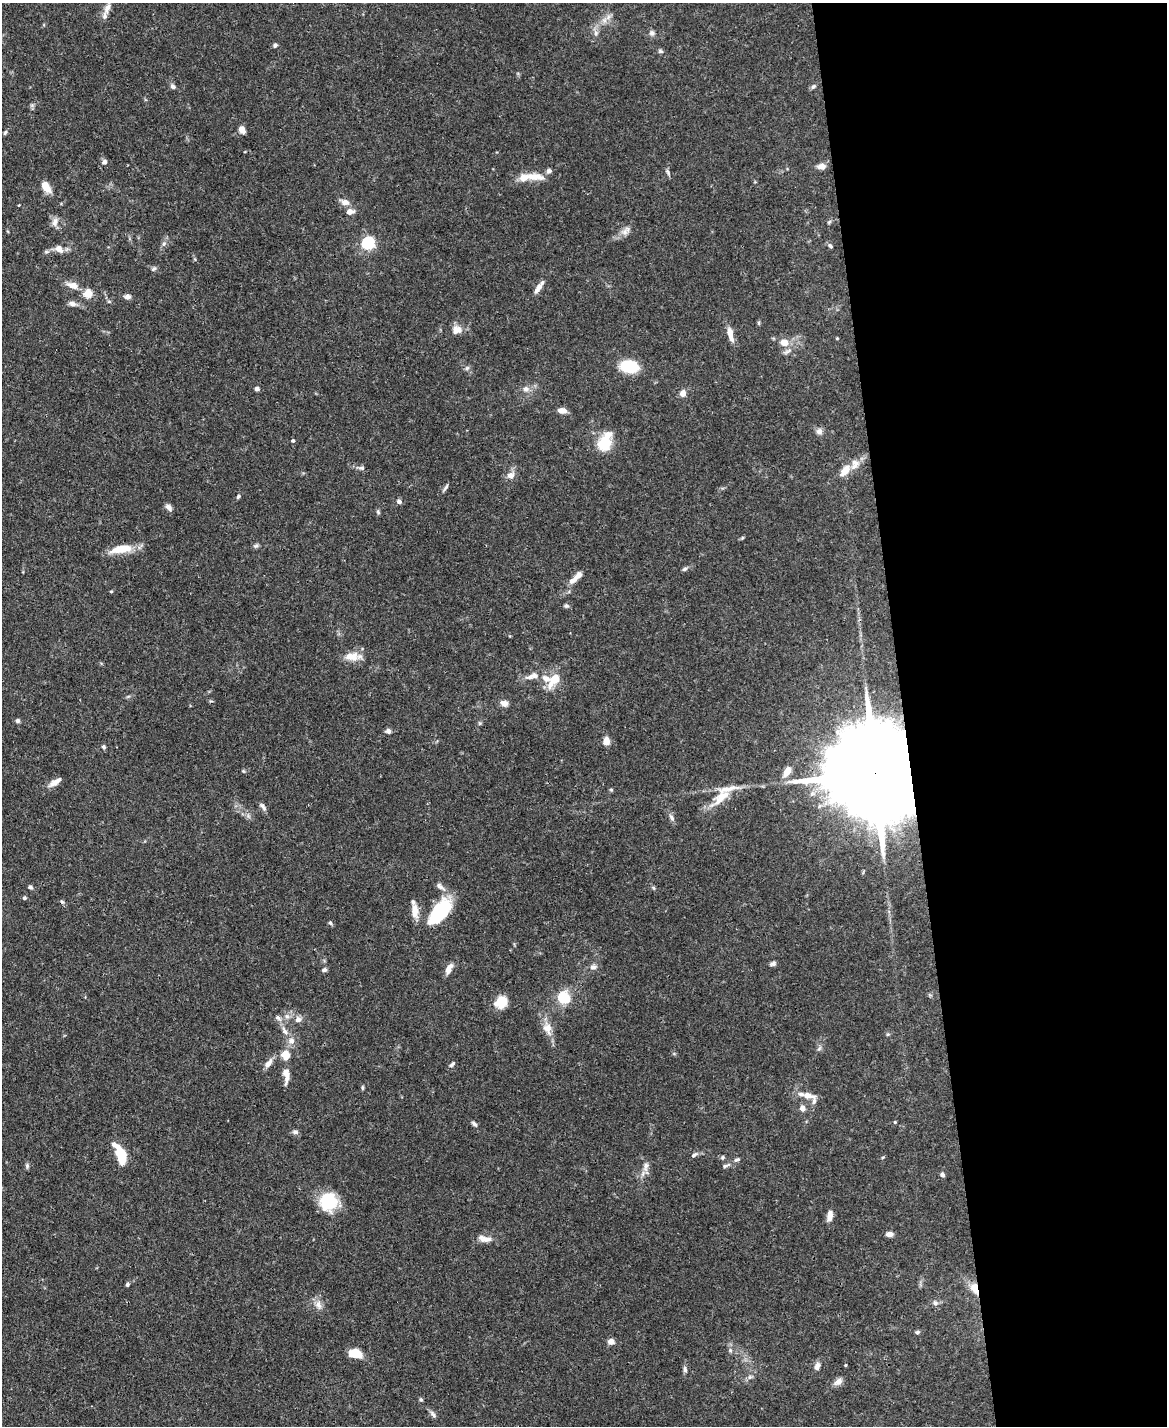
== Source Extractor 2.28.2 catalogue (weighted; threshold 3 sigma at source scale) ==
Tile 8 of 4 x 3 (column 4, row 2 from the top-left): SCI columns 3499-4663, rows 1666-3089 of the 4666 x 4644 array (HDU 1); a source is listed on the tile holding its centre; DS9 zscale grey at full resolution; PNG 1169 x 1428 px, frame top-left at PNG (2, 3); no overlay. Shown black and unused: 23% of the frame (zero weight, under 3 of 4 exposures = <1% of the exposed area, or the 3 px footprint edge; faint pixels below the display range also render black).
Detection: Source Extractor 2.28.2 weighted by HDU 2 'WHT'; one run over the whole footprint, this tile lists its part. Background 0.0889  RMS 0.0036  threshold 0.0163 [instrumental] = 3 sigma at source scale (4.5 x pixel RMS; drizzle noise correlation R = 1.50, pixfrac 1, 0.05/0.05 arcsec/px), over >= 5 px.
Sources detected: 143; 10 inside a brighter listed object's ellipse — not listed separately; the other 133 listed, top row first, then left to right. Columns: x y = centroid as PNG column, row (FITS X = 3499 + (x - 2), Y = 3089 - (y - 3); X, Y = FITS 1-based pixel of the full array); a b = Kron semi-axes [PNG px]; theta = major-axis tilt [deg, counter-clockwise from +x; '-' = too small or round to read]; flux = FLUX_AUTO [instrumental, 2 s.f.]
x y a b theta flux
107 8 19 7 66 3.2
604 20 11 6 70 1.9
596 33 6 6 - 1
652 33 7 7 - 1.2
275 45 5 5 - 0.79
660 51 7 5 -16 0.67
173 86 8 6 -36 1.1
813 86 7 5 48 0.82
242 130 8 6 -59 2.1
5 132 7 4 63 0.57
104 162 7 6 - 1.3
821 166 10 7 -2 2.3
668 172 10 4 -60 0.77
535 177 29 10 -7 5.5
46 187 11 6 -55 5.4
345 202 12 7 -17 2.2
350 212 8 6 15 2.3
55 222 13 8 80 2.1
829 222 6 5 - 0.54
625 232 12 8 46 2.1
164 243 6 4 19 0.65
368 243 6 6 - 63
830 246 7 5 -52 0.76
59 249 11 8 -35 2.6
154 269 8 5 39 0.77
73 285 14 8 -15 3.4
538 288 14 6 55 2.4
88 293 5 5 - 10
127 297 7 6 - 1.6
109 302 6 4 0 0.46
72 304 12 6 -14 1.6
759 323 6 4 -72 0.45
457 330 14 11 26 3
730 334 17 6 -77 3.8
837 338 3 3 - 0.34
785 342 9 7 -11 3.9
629 366 15 10 -7 16
467 368 6 5 - 0.67
257 389 5 5 - 1.1
526 389 9 8 - 1.7
683 393 6 5 - 3
562 410 9 6 -3 2.6
819 431 9 8 - 1.6
293 441 4 4 - 0.64
604 443 13 12 - 12
361 468 8 5 2 0.93
845 470 15 8 52 4.5
510 475 9 7 17 2.3
446 487 11 4 53 0.81
238 496 6 4 50 0.61
399 501 6 5 - 1.1
169 507 10 6 -45 1.4
378 512 7 4 -87 0.61
256 546 7 5 20 0.76
121 549 28 10 9 7.9
684 569 7 5 19 0.74
576 578 23 7 43 3.6
111 591 5 3 - 0.33
566 606 7 5 -39 0.67
352 657 19 11 -1 4.8
530 677 14 7 13 2.1
554 680 17 8 52 7
504 703 10 7 -15 1.9
18 721 6 5 - 0.81
388 731 7 6 - 1.1
606 741 7 6 - 3.6
104 747 5 5 - 0.64
243 771 6 4 -34 0.43
787 771 10 6 56 4.8
876 773 52 20 4 15000
54 782 15 7 32 2.5
611 790 5 5 - 0.46
721 797 35 14 47 8.9
263 807 12 5 -56 1.2
671 818 11 5 -61 1.2
440 886 17 7 -37 2.2
30 887 6 5 - 0.72
654 888 6 4 -70 0.48
24 898 4 4 - 0.66
62 902 6 4 -43 0.59
415 911 19 8 -88 3.8
440 912 31 15 52 24
330 923 6 4 -41 0.65
773 964 8 5 15 0.93
593 967 10 7 2 1.3
449 969 12 6 66 3.1
324 970 6 5 - 0.83
563 998 12 12 - 11
501 1002 13 11 44 6.7
287 1016 7 6 - 1.2
298 1019 10 8 7 1.9
547 1028 18 11 -70 4.3
284 1030 16 5 -60 2.2
888 1034 6 4 18 0.42
291 1041 10 9 - 2.3
286 1055 11 10 - 4.2
269 1063 14 6 52 2.4
452 1064 8 4 42 0.9
286 1075 21 8 -89 3.3
362 1087 7 3 -90 0.47
808 1095 17 8 -7 3.6
802 1108 6 5 - 2.6
895 1122 4 4 - 0.35
474 1124 10 4 -48 0.92
295 1132 8 5 -7 1
120 1154 20 9 -67 14
694 1155 10 5 32 1
723 1157 6 6 - 0.64
883 1157 5 3 - 0.35
737 1160 8 5 21 0.79
726 1165 13 4 22 0.99
27 1166 7 5 90 0.69
646 1167 15 8 78 2.3
942 1175 6 5 - 0.96
328 1201 17 15 69 18
830 1216 12 6 81 2.7
889 1234 8 5 -5 1.8
485 1239 18 8 -9 3
127 1284 5 4 - 0.68
975 1288 15 9 -69 4.7
935 1303 8 7 - 1.3
318 1305 13 9 -71 2.4
917 1332 6 5 - 0.63
611 1341 6 5 - 2.7
730 1350 6 5 - 0.72
355 1353 10 7 -9 9.7
846 1365 4 3 - 0.32
817 1366 10 7 73 1.5
685 1369 8 5 -82 0.98
750 1377 6 6 - 0.88
838 1382 12 7 36 1.9
421 1399 6 4 -44 0.52
433 1414 12 5 -50 1.2
Overlapping masked pixels (flux is a lower limit): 2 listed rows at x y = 876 773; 975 1288